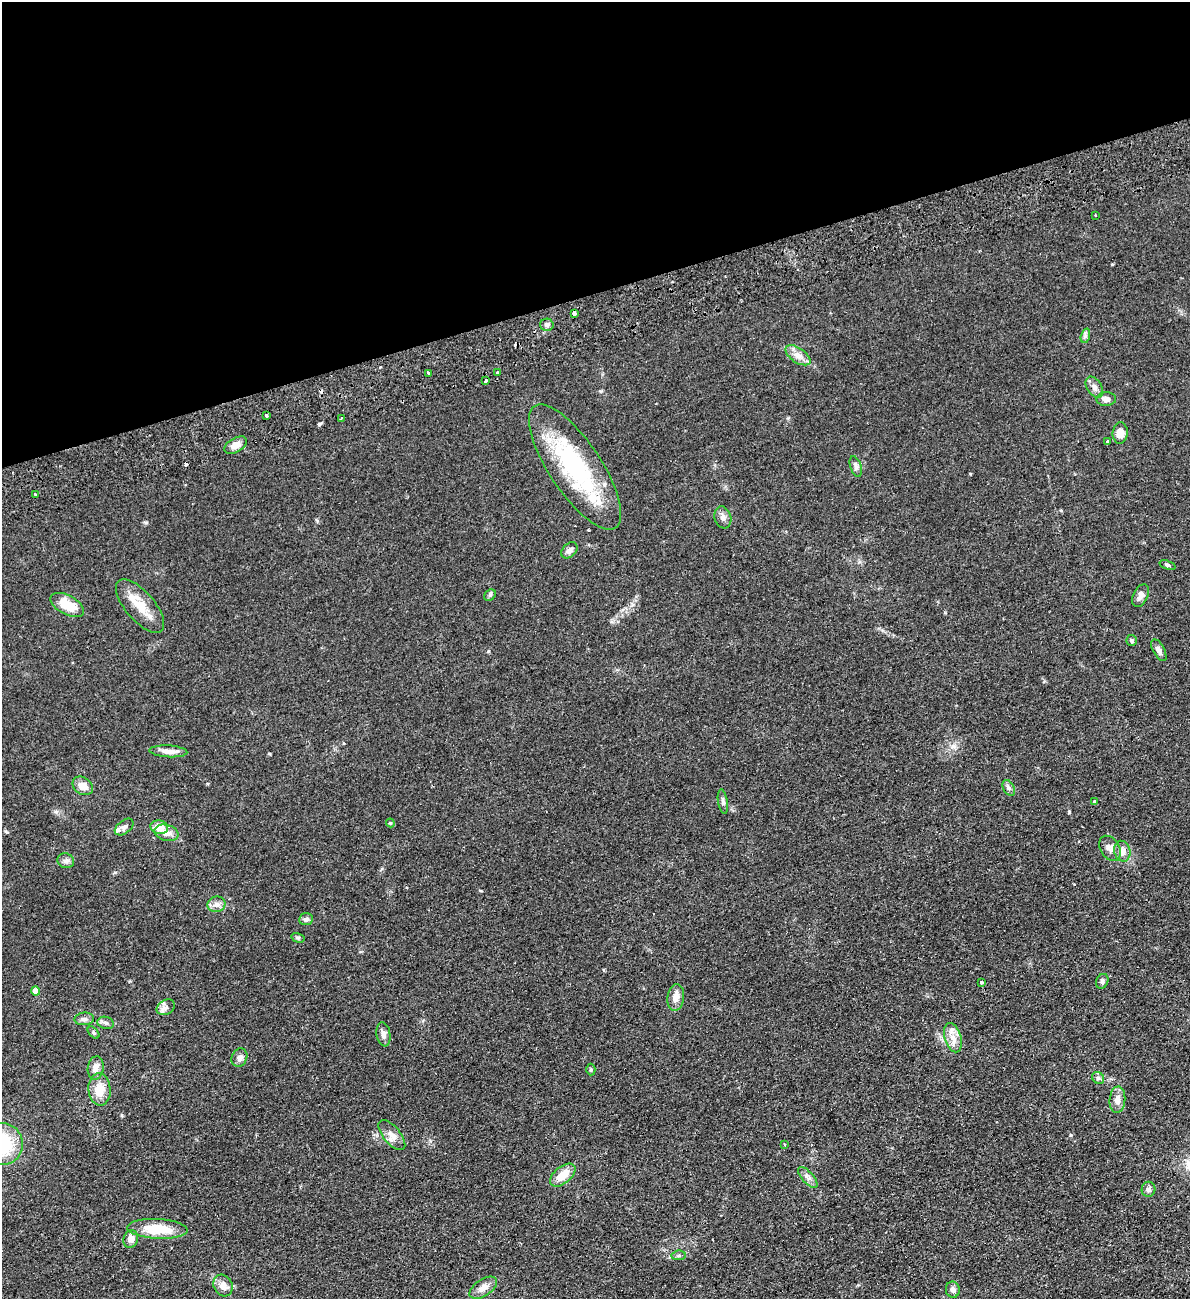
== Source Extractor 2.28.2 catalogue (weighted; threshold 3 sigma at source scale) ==
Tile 3 of 4 x 4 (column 3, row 1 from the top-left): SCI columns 2544-3731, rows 3948-5244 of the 5207 x 5300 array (HDU 1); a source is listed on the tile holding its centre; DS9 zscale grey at full resolution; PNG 1192 x 1301 px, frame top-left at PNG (2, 2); each listed source drawn as its Kron ellipse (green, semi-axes under 4 px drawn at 4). Shown black and unused: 23% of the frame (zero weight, under 2 of 3 exposures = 3% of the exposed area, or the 3 px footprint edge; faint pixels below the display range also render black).
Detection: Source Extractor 2.28.2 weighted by HDU 2 'WHT'; one run over the whole footprint, this tile lists its part. Background 0.0587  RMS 0.009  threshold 0.0405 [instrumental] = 3 sigma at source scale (4.5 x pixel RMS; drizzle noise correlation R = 1.50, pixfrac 1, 0.05/0.05 arcsec/px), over >= 5 px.
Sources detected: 75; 3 cosmic-ray / hot-pixel residue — neither listed nor drawn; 2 inside a brighter listed object's ellipse — not listed separately; the other 70 listed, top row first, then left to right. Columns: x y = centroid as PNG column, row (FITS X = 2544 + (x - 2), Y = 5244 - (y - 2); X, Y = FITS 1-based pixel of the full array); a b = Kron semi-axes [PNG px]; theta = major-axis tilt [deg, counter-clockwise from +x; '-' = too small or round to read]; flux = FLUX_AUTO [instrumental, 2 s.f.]
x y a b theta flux
1095 215 3 2 - 0.9
574 313 4 3 - 11
547 325 7 6 - 2.3
1085 336 7 4 73 2
798 355 14 7 -34 5.9
429 373 3 2 - 1.6
497 373 3 3 - 2.4
485 381 3 3 - 4.8
1094 387 11 7 -59 3.8
1106 399 9 7 1 4
266 416 3 3 - 3.1
341 418 3 2 - 1.1
1120 433 10 7 85 7.8
1107 442 3 3 - 1.9
236 445 12 7 30 6.4
856 466 11 5 -72 2.6
575 467 73 26 -56 110
35 494 3 2 - 1.3
723 517 11 8 -72 4.2
569 550 9 6 44 3.8
1167 565 8 4 -20 1.8
490 595 6 5 - 1.4
1141 596 12 7 64 4.4
67 605 18 9 -28 19
140 606 33 14 -49 20
1132 640 5 5 - 1.6
1159 650 12 5 -61 3.5
168 751 19 6 -3 6.9
83 786 11 8 -34 7.8
1009 788 8 5 -60 2.4
723 801 12 5 -81 2.5
1094 802 3 3 - 4.8
390 823 4 4 - 0.97
124 827 11 6 38 3
159 827 9 7 -10 12
166 833 12 8 -17 7.2
1110 848 13 9 -59 5.1
1122 851 10 8 -75 5.7
66 861 8 7 - 2.8
216 904 9 7 19 3.9
306 919 7 6 - 3.1
298 938 6 4 -15 1.4
1102 981 7 6 - 2.2
981 982 3 3 - 2.9
36 991 4 4 - 10
676 997 13 8 83 7.2
166 1007 10 7 32 3.8
84 1019 10 6 5 3.3
106 1023 8 6 -15 2.5
94 1032 7 4 -46 1.3
383 1034 12 7 -81 4
953 1038 15 8 -73 7.6
239 1058 9 7 64 3.6
96 1068 12 8 81 5.8
591 1070 6 4 89 1.2
1098 1078 6 5 - 1.9
99 1089 16 11 -86 14
1117 1100 13 8 86 6.2
392 1135 18 8 -50 6.5
2 1144 21 21 - 56
785 1145 4 2 - 0.6
563 1175 15 8 40 14
808 1177 13 5 -48 3.7
1149 1189 7 7 - 2.9
157 1229 30 10 -3 26
131 1239 9 7 72 5.8
679 1255 7 4 8 1.6
223 1285 11 9 -62 7.3
483 1288 16 8 34 6.8
953 1290 8 7 - 3.1
Overlapping masked pixels (flux is a lower limit): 1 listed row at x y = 574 313
Isophote crosses this tile's border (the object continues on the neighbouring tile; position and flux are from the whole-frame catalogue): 1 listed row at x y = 2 1144
Unlisted compact peaks at least as high as the median listed source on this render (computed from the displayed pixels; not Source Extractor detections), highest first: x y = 488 651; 1069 811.